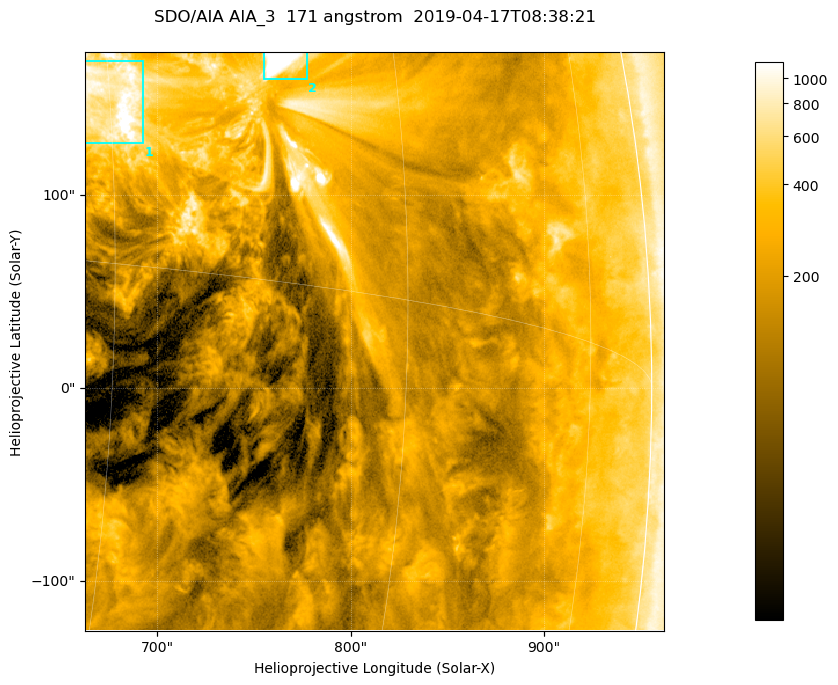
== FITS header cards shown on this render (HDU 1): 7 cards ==
TELESCOP= 'SDO/AIA '           / For AIA: SDO/AIA
INSTRUME= 'AIA_3   '           / For AIA: AIA_ATA1, AIA_ATA2, AIA_ATA3 or AIA_AT
WAVELNTH=                  171 / [angstrom] Wavelength
WAVEUNIT= 'angstrom'           / Wavelength unit: angstrom
DATE-OBS= '2019-04-17T08:38:21.347' / [ISO] Date when observation started; ISO 8
CTYPE1  = 'HPLN-TAN'           / CTYPE1; Typically HPLN
CTYPE2  = 'HPLT-TAN'           / CTYPE2; Typically HPLT

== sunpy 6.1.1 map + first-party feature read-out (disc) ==
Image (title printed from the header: SDO/AIA AIA_3  171 angstrom  2019-04-17T08:38:21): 500 x 500 px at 0.599 arcsec/px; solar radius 956 arcsec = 1595 px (partial field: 3.0% of the solar disc is inside the frame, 96% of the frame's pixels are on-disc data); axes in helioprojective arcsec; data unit not stated in the header (colour bar unlabelled)
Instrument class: DISC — disc imager (sunpy class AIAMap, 171 A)
Bright regions (active regions / flare kernels): reference = the on-disc median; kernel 5 px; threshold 5 sigma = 568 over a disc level ~192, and >= 1.15x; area >= 250 px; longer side >= 6 px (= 3.6 arcsec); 2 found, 2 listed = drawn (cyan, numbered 1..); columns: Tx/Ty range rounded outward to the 2 arcsec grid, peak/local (2 s.f.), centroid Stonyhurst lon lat
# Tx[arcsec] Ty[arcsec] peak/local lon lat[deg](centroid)
1 662..694 126..170 9.4 +45 +5
2 754..778 160..174 28 +53 +7
Off-limb structures (1.02-1.3 R_sun): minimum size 125 px: none found